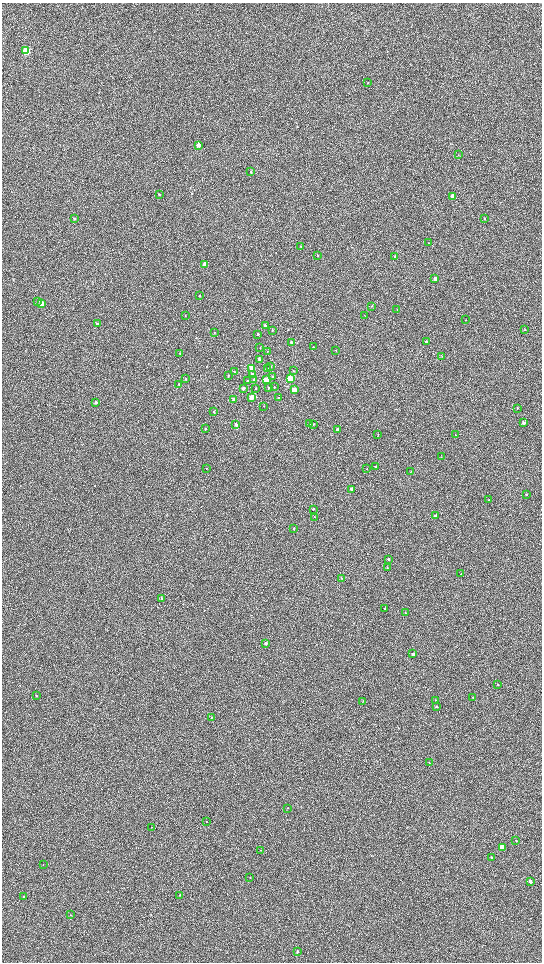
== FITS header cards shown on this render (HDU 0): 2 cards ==
NAXIS1  =                 1080 / length of data axis 1
NAXIS2  =                 1920 / length of data axis 2

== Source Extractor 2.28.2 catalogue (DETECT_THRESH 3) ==
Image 1080 x 1920 px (HDU 0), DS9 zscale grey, zoomed out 1/2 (1 PNG px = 2 x 2 image px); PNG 544 x 964 px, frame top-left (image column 1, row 1919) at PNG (2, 3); each listed source drawn as its Kron ellipse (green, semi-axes under 4 px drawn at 4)
Background 603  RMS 57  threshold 171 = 3 sigma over >= 5 px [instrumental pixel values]
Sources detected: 118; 3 cannot appear on this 1/2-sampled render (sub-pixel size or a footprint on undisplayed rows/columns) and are neither listed nor drawn; the other 115 listed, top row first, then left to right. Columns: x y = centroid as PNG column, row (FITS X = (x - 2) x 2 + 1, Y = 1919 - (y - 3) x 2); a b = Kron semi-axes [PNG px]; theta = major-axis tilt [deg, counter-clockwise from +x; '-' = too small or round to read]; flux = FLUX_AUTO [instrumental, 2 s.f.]
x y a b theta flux
26 51 3 3 - 910000
368 82 3 2 - 4800
198 145 3 3 - 93000
458 155 2 2 - 4600
251 172 3 2 - 8800
159 194 3 2 - 15000
453 196 3 2 - 200000
75 218 3 2 - 4700
484 219 2 2 - 13000
429 243 2 1 - 3900
300 246 3 2 - 4000
318 255 3 2 - 6000
395 256 3 2 - 26000
205 264 3 3 - 230000
435 279 3 2 - 120000
200 296 3 2 - 8400
38 301 3 3 - 8700
42 304 3 3 - 230000
371 306 3 2 - 4300
397 310 2 1 - 2700
185 316 3 2 - 6400
365 316 2 2 - 3700
466 320 3 2 - 6100
97 324 3 3 - 12000
265 326 3 2 - 70000
525 329 2 2 - 4300
272 330 2 2 - 12000
214 332 2 2 - 6200
258 334 2 2 - 16000
291 342 2 2 - 34000
426 342 2 2 - 34000
260 347 2 2 - 3500
313 347 2 2 - 6800
336 350 2 2 - 9600
268 351 3 2 - 7900
180 353 2 2 - 7700
442 356 2 1 - 2800
259 360 3 2 - 34000
270 367 3 2 - 13000
252 368 3 2 - 190000
267 369 3 2 - 14000
293 371 3 2 - 11000
234 372 2 2 - 11000
228 375 2 2 - 10000
252 375 2 2 - 56000
273 376 2 2 - 13000
186 379 2 2 - 8100
290 379 3 3 - 510000
247 380 2 2 - 4800
254 380 3 3 - 27000
266 380 3 3 - 310000
179 384 2 2 - 6700
274 387 2 2 - 13000
243 388 2 2 - 41000
256 388 2 2 - 6200
269 388 2 2 - 15000
294 390 3 3 - 200000
251 397 3 2 - 160000
279 398 2 2 - 4600
234 400 3 2 - 87000
96 403 3 3 - 19000
264 406 2 2 - 3700
517 408 2 2 - 9300
214 412 3 2 - 11000
309 423 3 2 - 8100
524 423 2 2 - 43000
236 424 2 2 - 55000
313 424 3 2 - 11000
205 429 3 2 - 11000
338 429 2 2 - 72000
378 434 2 2 - 4200
455 435 2 2 - 4600
441 457 2 2 - 4400
376 467 2 2 - 9100
206 468 3 2 - 4900
367 469 2 2 - 6200
411 471 2 2 - 4200
352 489 2 2 - 110000
526 495 2 2 - 10000
489 500 2 2 - 5500
313 509 2 2 - 18000
435 516 2 2 - 28000
315 517 3 2 - 5500
293 529 2 2 - 6800
388 559 2 2 - 30000
387 568 2 2 - 7700
461 574 2 2 - 7500
341 578 3 2 - 6800
162 598 2 2 - 15000
384 608 2 2 - 6000
405 613 2 2 - 8300
266 643 2 2 - 30000
413 654 2 2 - 52000
498 685 3 2 - 6500
36 695 2 2 - 10000
472 697 2 1 - 4900
435 700 2 2 - 4000
363 701 2 2 - 5100
436 707 2 2 - 10000
211 717 2 2 - 7300
429 763 3 2 - 5800
288 808 2 2 - 5000
206 822 2 2 - 3700
151 827 2 2 - 4100
516 840 3 2 - 5300
502 847 4 3 - 410000
261 850 2 1 - 3500
492 857 3 2 - 6200
43 864 2 1 - 3700
250 877 2 2 - 3900
530 881 4 3 - 22000
180 895 2 2 - 4400
23 897 3 3 - 8000
70 915 2 2 - 3600
297 951 3 2 - 17000
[3 sub-pixel or undisplayed-footprint detections neither listed nor drawn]